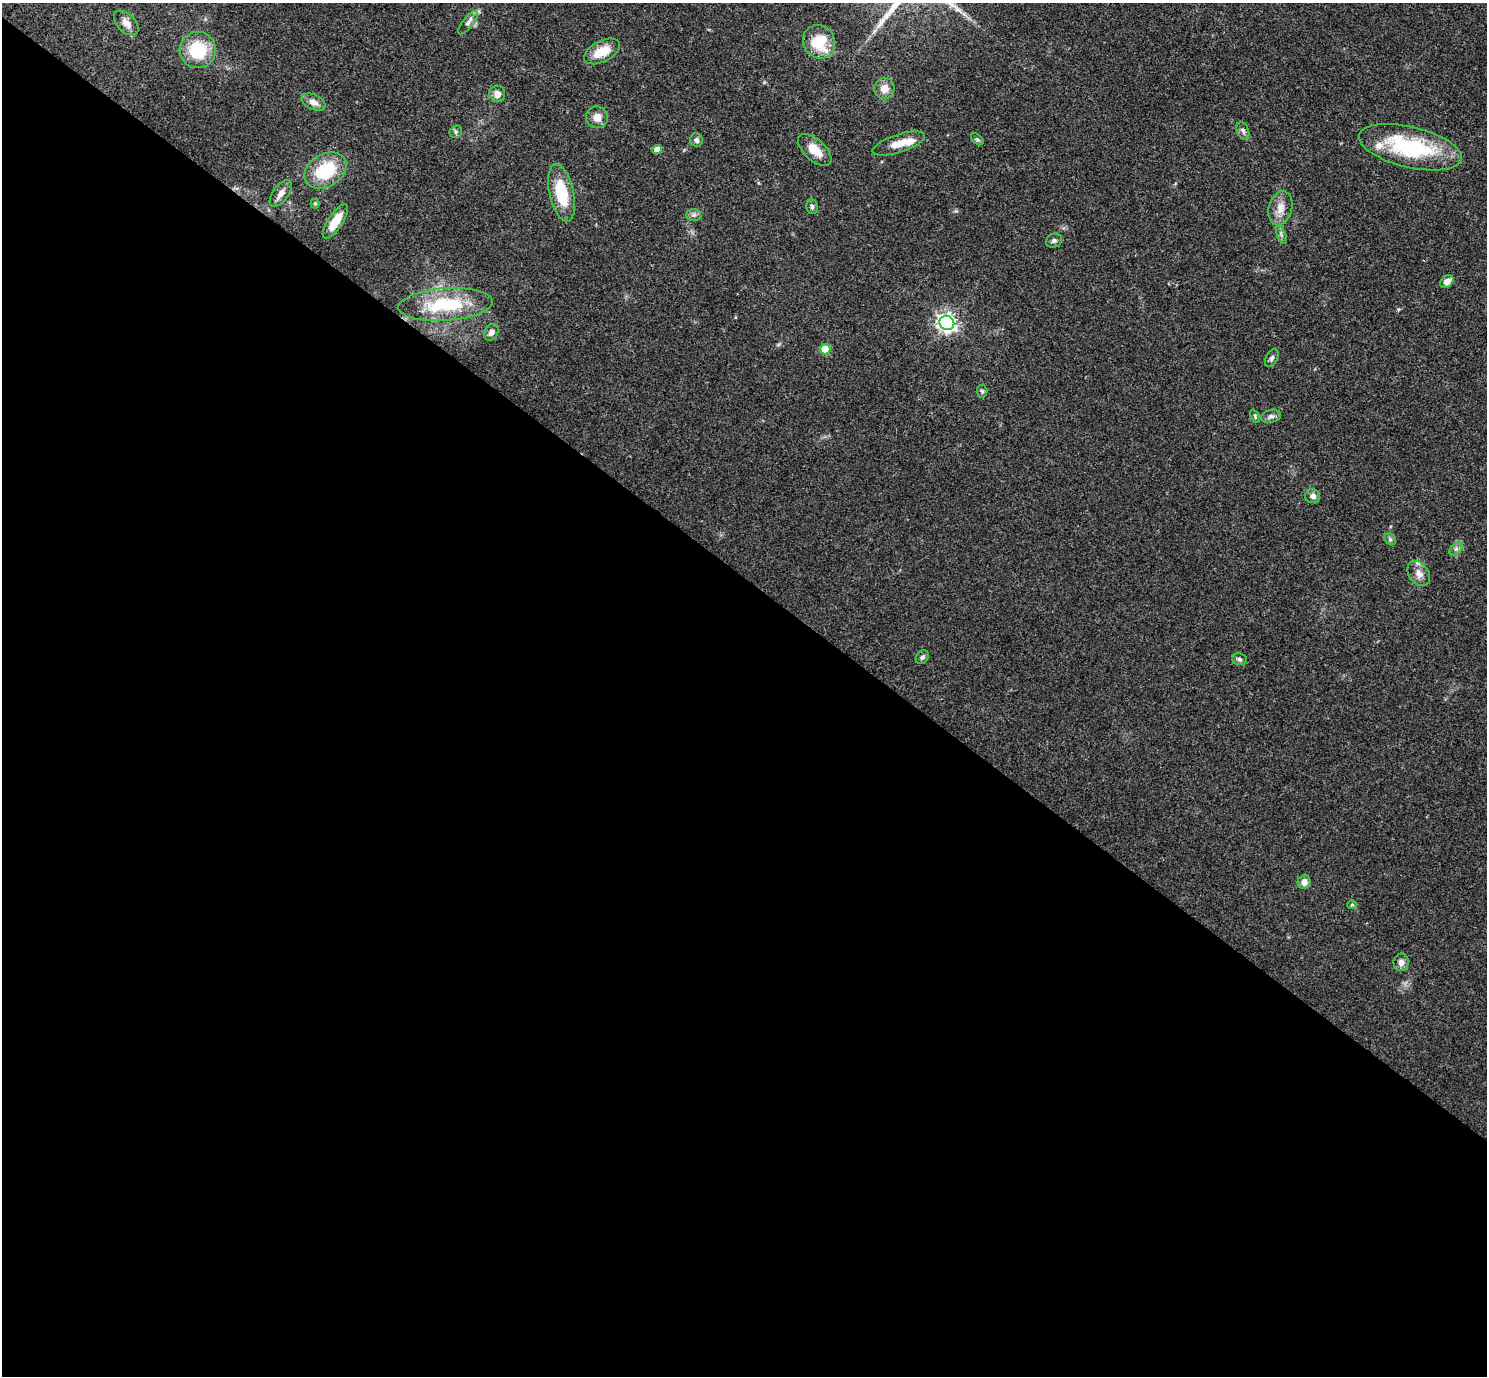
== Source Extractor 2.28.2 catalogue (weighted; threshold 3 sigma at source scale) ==
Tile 14 of 4 x 4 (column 2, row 4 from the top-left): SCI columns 1488-2972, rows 154-1527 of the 5943 x 5946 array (HDU 1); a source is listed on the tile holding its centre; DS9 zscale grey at full resolution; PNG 1489 x 1378 px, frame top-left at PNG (2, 3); each listed source drawn as its Kron ellipse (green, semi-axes under 4 px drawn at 4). Shown black and unused: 58% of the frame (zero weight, under 3 of 4 exposures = <1% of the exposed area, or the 3 px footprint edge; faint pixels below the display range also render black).
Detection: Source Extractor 2.28.2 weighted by HDU 2 'WHT'; one run over the whole footprint, this tile lists its part. Background 0.0766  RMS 0.0062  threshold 0.0279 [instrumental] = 3 sigma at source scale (4.5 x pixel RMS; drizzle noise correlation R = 1.50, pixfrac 1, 0.05/0.05 arcsec/px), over >= 5 px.
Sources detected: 48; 3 inside a brighter listed object's ellipse — not listed separately; the other 45 listed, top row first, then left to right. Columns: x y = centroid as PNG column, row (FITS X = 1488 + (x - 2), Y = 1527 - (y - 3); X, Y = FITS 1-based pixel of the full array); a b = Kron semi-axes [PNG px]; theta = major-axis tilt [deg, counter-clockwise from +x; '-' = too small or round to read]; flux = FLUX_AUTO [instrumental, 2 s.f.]
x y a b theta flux
126 23 15 9 -44 4.7
468 23 14 5 51 2.6
819 42 17 15 -60 22
198 50 18 18 - 27
602 51 19 10 27 13
884 88 10 10 - 6
497 94 8 8 - 4.1
313 102 12 7 -25 4.3
597 117 11 11 - 5.5
1243 131 9 6 -65 1.9
456 132 7 5 47 1.3
977 139 7 4 -40 1.1
696 140 7 6 - 2.2
899 144 27 9 18 8.8
1410 147 53 20 -13 61
657 150 5 4 - 6.3
815 150 20 10 -43 9.8
325 170 23 16 31 31
281 193 15 8 52 4.1
562 193 29 12 -77 25
315 203 5 4 - 0.82
812 207 7 6 - 1.7
1280 208 17 11 74 6.8
694 215 7 6 - 1.7
335 221 20 7 56 12
1281 235 10 3 -69 1.3
1054 241 8 6 28 1.8
1447 281 7 5 42 4.5
446 304 47 16 4 40
947 323 7 7 - 270
491 332 9 6 62 2.8
825 349 5 5 - 19
1272 358 9 6 62 1.6
982 391 6 5 - 1.1
1255 416 7 4 -66 1
1271 416 10 6 12 2.1
1313 496 7 7 - 2.8
1390 539 6 5 - 1.1
1456 549 8 5 45 1.8
1419 574 14 9 -55 4.9
922 657 7 6 - 1.6
1239 659 8 5 -14 1.4
1304 882 7 6 - 4.7
1352 905 5 4 - 0.75
1401 962 9 7 88 3.3